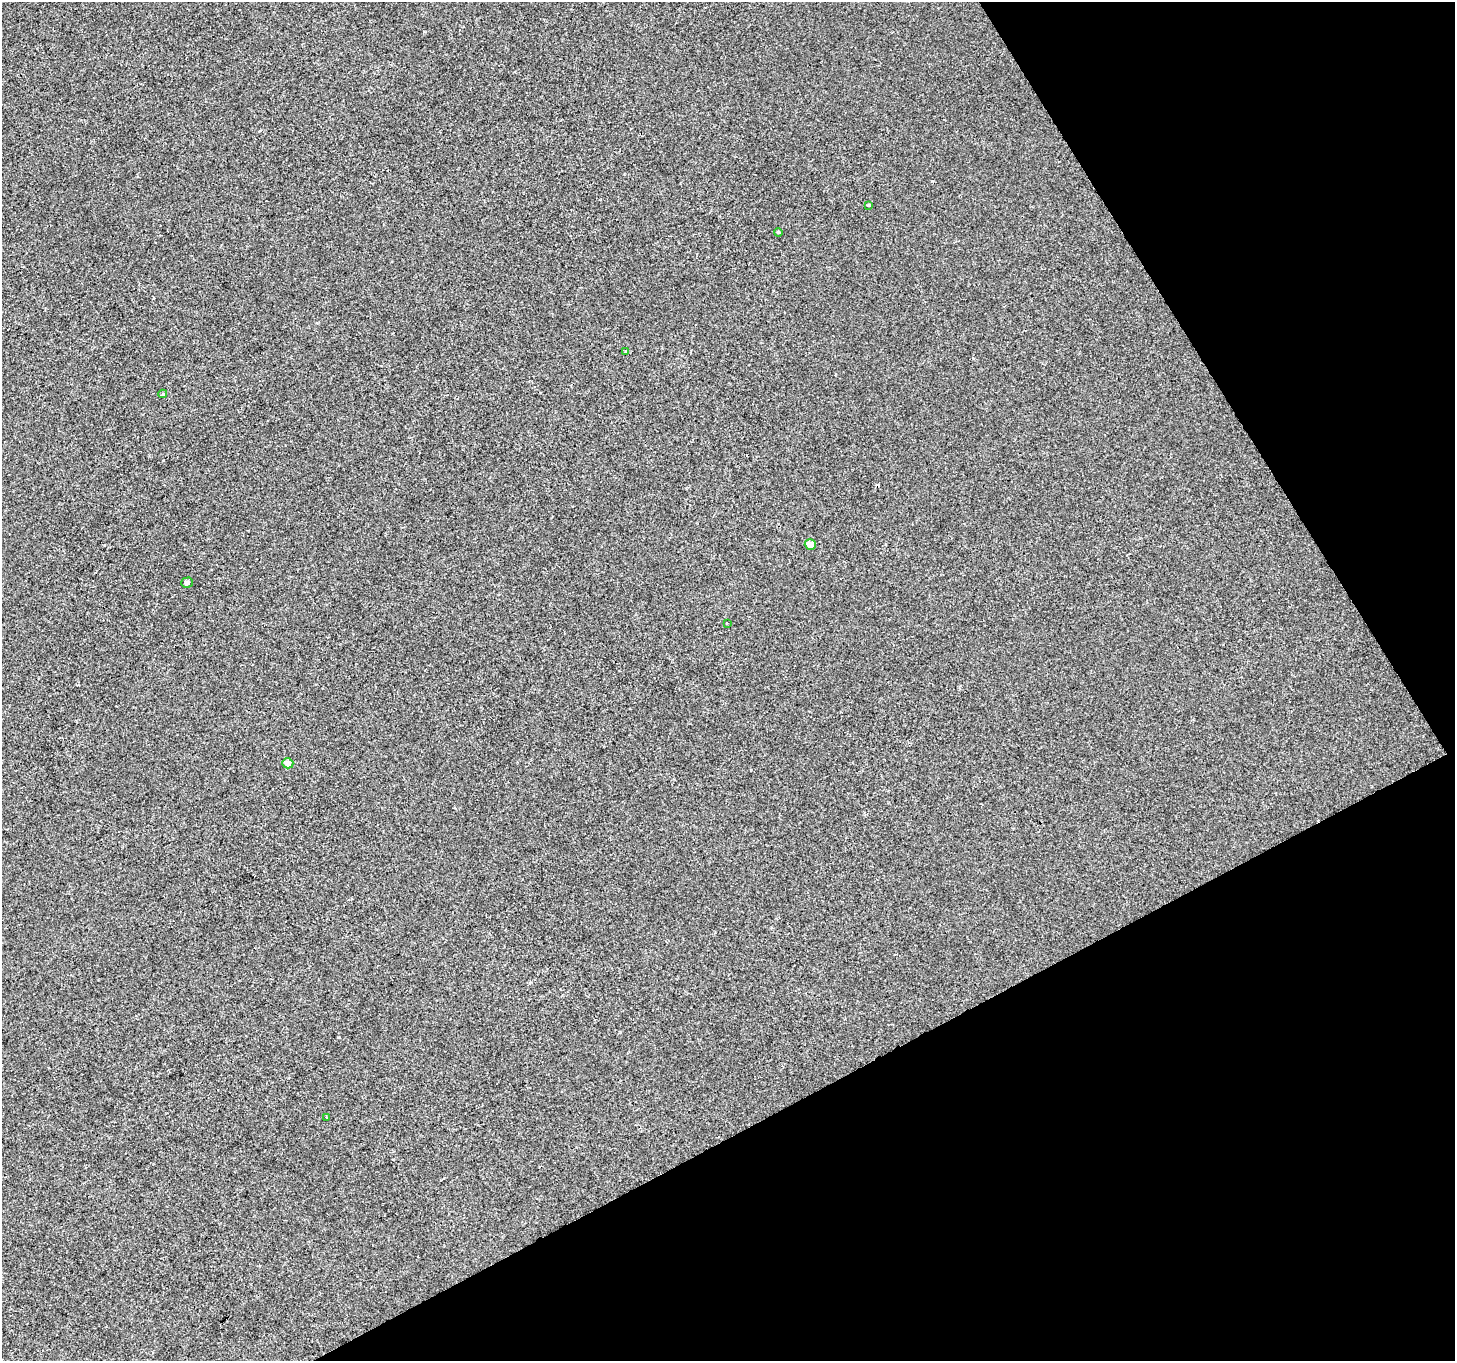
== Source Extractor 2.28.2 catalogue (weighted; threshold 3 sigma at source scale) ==
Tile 12 of 4 x 4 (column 4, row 3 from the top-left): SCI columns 4361-5813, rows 1466-2824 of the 5816 x 5708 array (HDU 1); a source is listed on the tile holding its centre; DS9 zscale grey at full resolution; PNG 1457 x 1363 px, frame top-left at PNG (2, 2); each listed source drawn as its Kron ellipse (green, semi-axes under 4 px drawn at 4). Shown black and unused: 27% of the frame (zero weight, under 2 of 3 exposures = <1% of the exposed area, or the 3 px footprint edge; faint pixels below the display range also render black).
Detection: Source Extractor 2.28.2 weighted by HDU 2 'WHT'; one run over the whole footprint, this tile lists its part. Background 6.12e-05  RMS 0.0045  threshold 0.0204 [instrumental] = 3 sigma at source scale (4.5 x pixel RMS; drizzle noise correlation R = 1.50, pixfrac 1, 0.0396/0.0396 arcsec/px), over >= 5 px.
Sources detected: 10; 1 cosmic-ray / hot-pixel residue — neither listed nor drawn; the other 9 listed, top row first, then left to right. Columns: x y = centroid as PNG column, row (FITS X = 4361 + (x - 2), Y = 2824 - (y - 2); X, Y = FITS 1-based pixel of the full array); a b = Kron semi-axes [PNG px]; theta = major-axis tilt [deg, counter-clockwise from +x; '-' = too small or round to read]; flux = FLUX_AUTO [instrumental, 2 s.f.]
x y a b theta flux
869 205 3 3 - 1.2
778 232 4 3 - 0.4
626 351 4 3 - 0.77
163 394 4 3 - 0.63
810 545 5 5 - 4.2
187 583 6 5 - 1.2
727 623 2 2 - 0.41
288 763 5 5 - 2.5
326 1117 3 2 - 0.31